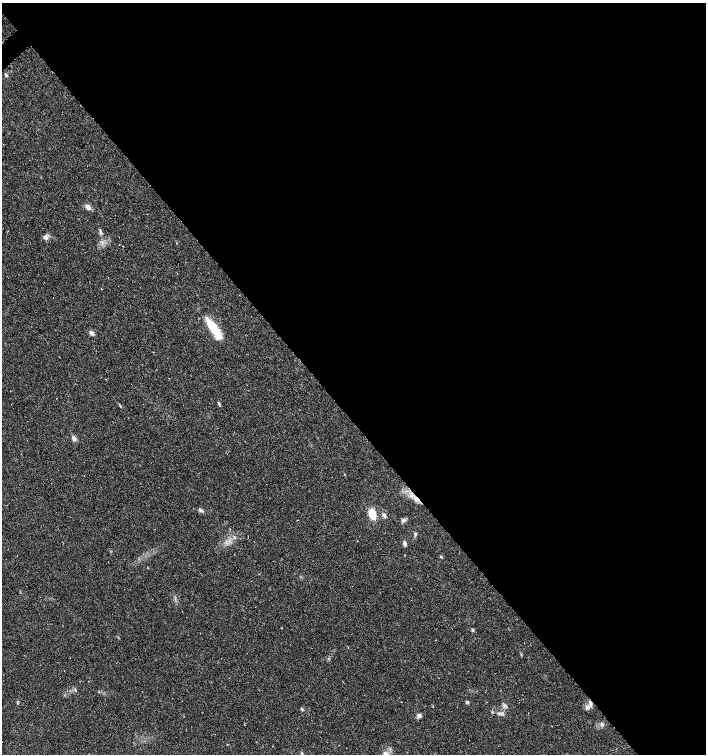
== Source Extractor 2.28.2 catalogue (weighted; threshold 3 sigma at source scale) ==
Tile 8 of 4 x 4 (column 4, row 2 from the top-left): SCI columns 4438-5845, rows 3009-4511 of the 5994 x 6024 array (HDU 1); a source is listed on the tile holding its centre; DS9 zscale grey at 2 x 2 block average (1 PNG px = mean of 2 x 2 image px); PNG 708 x 756 px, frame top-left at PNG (2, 3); no overlay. Shown black and unused: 55% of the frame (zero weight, under 3 of 6 exposures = <1% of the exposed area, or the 3 px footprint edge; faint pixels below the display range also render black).
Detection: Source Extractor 2.28.2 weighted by HDU 2 'WHT'; one run over the whole footprint, this tile lists its part. Background 0.0356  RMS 0.0031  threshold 0.0128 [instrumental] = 3 sigma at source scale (4.09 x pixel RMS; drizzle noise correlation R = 1.36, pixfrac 0.8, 0.0396/0.0396 arcsec/px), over >= 5 px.
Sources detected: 22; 1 inside a brighter listed object's ellipse — not listed separately; the other 21 listed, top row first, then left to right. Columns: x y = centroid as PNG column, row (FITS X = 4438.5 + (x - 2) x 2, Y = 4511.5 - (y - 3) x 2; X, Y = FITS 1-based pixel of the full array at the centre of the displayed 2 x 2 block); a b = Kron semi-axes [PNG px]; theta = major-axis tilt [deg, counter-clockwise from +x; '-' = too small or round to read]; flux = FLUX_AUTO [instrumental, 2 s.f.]
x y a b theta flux
6 75 4 3 - 1.1
88 207 8 5 -57 2.9
46 237 7 5 -61 2.1
212 327 26 9 -59 17
92 333 7 5 -47 2
219 403 5 3 - 0.91
74 438 7 5 -71 2.5
415 500 8 3 -65 1.9
201 510 7 4 -31 1.6
372 514 8 6 -76 13
384 515 7 4 -69 1.6
405 543 6 3 -74 1.6
405 555 2 2 - 0.28
441 557 4 2 - 0.56
472 630 5 3 - 0.73
590 703 8 4 -77 2.3
588 707 6 5 - 2
302 709 5 2 - 0.69
500 714 4 2 - 1
419 715 6 5 - 1.6
602 724 5 3 - 1.1
Overlapping masked pixels (flux is a lower limit): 2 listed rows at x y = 415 500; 590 703
Diffuse or blended objects may show on this block-average render without a row.